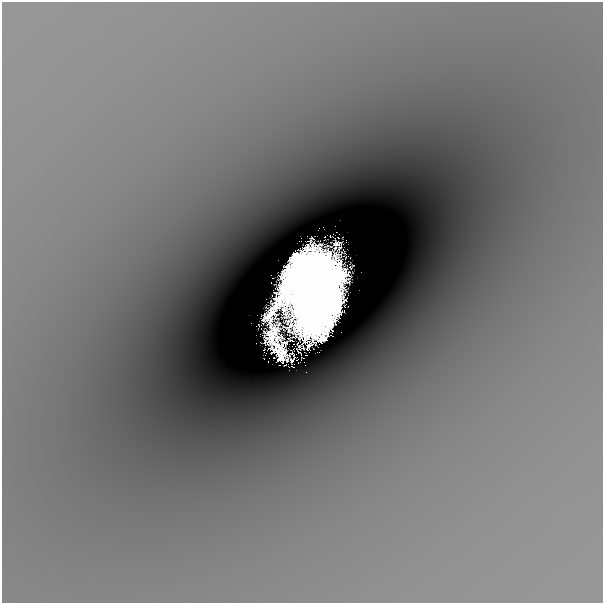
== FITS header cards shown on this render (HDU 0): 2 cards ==
NAXIS1  =                  601
NAXIS2  =                  601

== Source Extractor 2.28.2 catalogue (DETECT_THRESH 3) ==
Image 601 x 601 px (HDU 0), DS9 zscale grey, 1 PNG px = 1 image px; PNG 605 x 605 px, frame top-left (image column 1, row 601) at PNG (2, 2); no overlay
Background -6.11e-04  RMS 7.7e-05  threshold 2.31e-04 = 3 sigma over >= 5 px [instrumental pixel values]
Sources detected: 4; all 4 listed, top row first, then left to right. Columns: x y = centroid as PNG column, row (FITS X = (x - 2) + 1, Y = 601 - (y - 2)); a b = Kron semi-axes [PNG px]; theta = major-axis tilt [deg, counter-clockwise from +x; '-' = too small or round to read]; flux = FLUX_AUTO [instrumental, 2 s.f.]
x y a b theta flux
313 286 76 48 77 110
298 292 6 6 - 1.9
297 360 3 2 - 0.0024
285 365 3 2 - 0.01